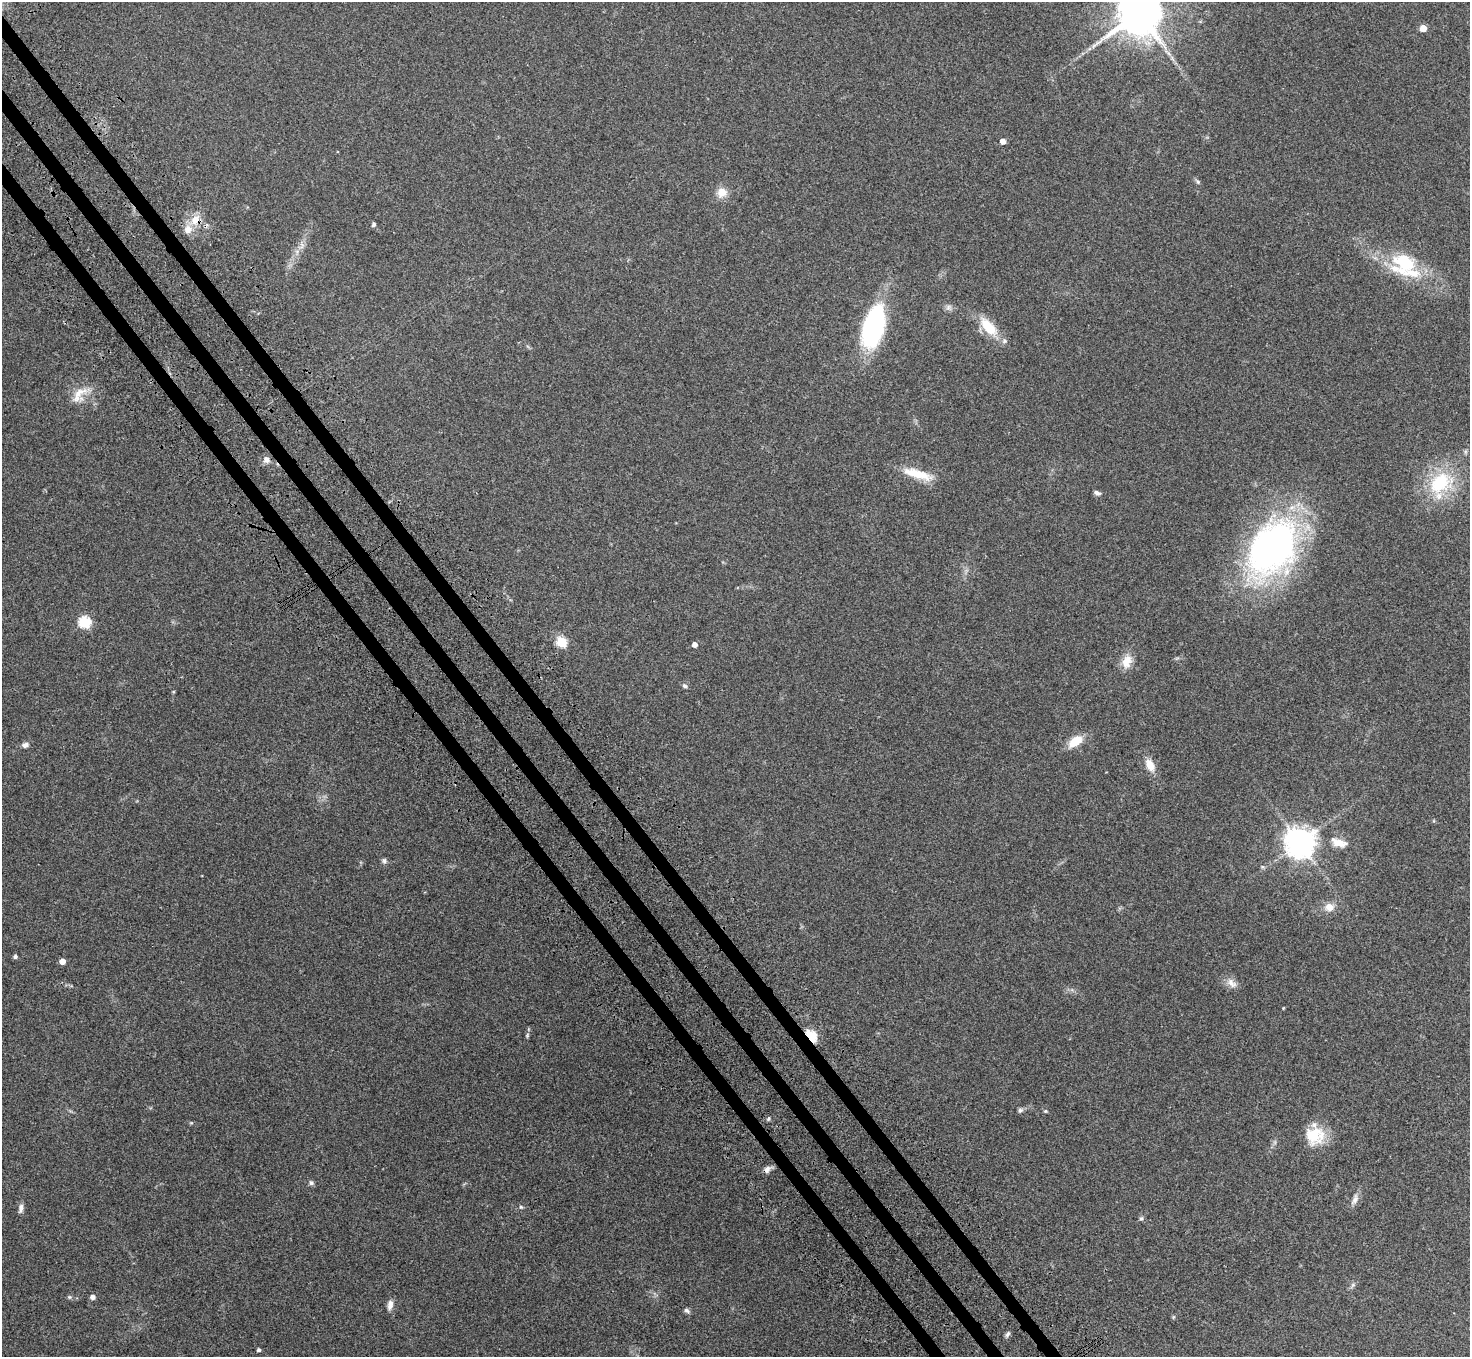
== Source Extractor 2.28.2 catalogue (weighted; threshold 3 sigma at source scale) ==
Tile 11 of 4 x 4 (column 3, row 3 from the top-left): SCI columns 3014-4481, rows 1711-3065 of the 6026 x 5994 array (HDU 1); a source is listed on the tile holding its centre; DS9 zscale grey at full resolution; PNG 1472 x 1359 px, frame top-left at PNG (2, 2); no overlay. Shown black and unused: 3% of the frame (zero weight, under 3 of 4 exposures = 5% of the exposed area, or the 3 px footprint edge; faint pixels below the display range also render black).
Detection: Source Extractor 2.28.2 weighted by HDU 2 'WHT'; one run over the whole footprint, this tile lists its part. Background 0.224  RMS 0.0087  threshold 0.039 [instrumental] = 3 sigma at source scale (4.5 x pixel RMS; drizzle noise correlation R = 1.50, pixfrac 1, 0.05/0.05 arcsec/px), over >= 5 px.
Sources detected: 58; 4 inside a brighter listed object's ellipse — not listed separately; the other 54 listed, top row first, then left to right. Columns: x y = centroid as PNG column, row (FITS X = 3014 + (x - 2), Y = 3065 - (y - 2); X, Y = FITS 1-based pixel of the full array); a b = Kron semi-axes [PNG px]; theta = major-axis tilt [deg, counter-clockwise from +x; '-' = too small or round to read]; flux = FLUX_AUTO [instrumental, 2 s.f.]
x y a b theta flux
1140 13 14 12 34 4200
1423 28 5 4 - 14
1003 141 5 4 - 5.4
1198 181 7 5 -45 1.7
722 192 13 12 - 9.8
195 220 14 12 58 12
374 225 5 5 - 1.7
302 246 11 4 44 3.5
1404 263 34 27 -44 50
948 307 8 7 - 2.8
874 326 44 20 74 110
988 327 30 13 -48 23
79 395 28 14 55 15
266 460 9 8 - 4.2
917 474 37 10 -16 22
1441 483 40 29 32 55
1097 493 8 5 -19 2.5
1272 548 73 47 55 290
84 622 6 6 - 83
561 642 6 5 - 58
695 645 4 4 - 5.3
1127 662 19 12 71 11
685 686 7 5 -21 1.9
1075 742 19 10 36 16
25 745 9 7 16 3
1150 765 16 9 -61 11
1300 843 9 9 - 1400
1339 843 22 10 -19 12
384 861 7 6 - 2.2
1263 867 6 4 -44 1.3
1329 907 12 10 6 8
15 956 5 4 - 2
62 961 5 4 - 6.9
1232 983 17 9 -41 6.3
527 1036 6 4 80 1.3
811 1036 6 4 -54 91
1020 1110 8 6 44 2
1045 1111 5 4 - 0.97
768 1119 6 3 59 1.1
1315 1135 23 22 - 26
767 1169 10 7 57 3.8
311 1183 7 6 - 1.9
1355 1199 16 7 65 5.1
521 1207 5 5 - 1.2
21 1208 12 6 83 3.5
1141 1218 6 6 - 1.8
1353 1285 7 6 - 2
69 1297 6 5 - 1.4
93 1297 5 5 - 3.8
390 1305 14 7 81 5.1
687 1311 9 5 -39 2.2
1173 1317 6 4 71 0.98
1007 1334 8 5 53 2
259 1350 4 4 - 2
Overlapping masked pixels (flux is a lower limit): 2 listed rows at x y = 195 220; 811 1036
Isophote crosses this tile's border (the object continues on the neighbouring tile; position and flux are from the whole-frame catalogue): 1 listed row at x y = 1140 13